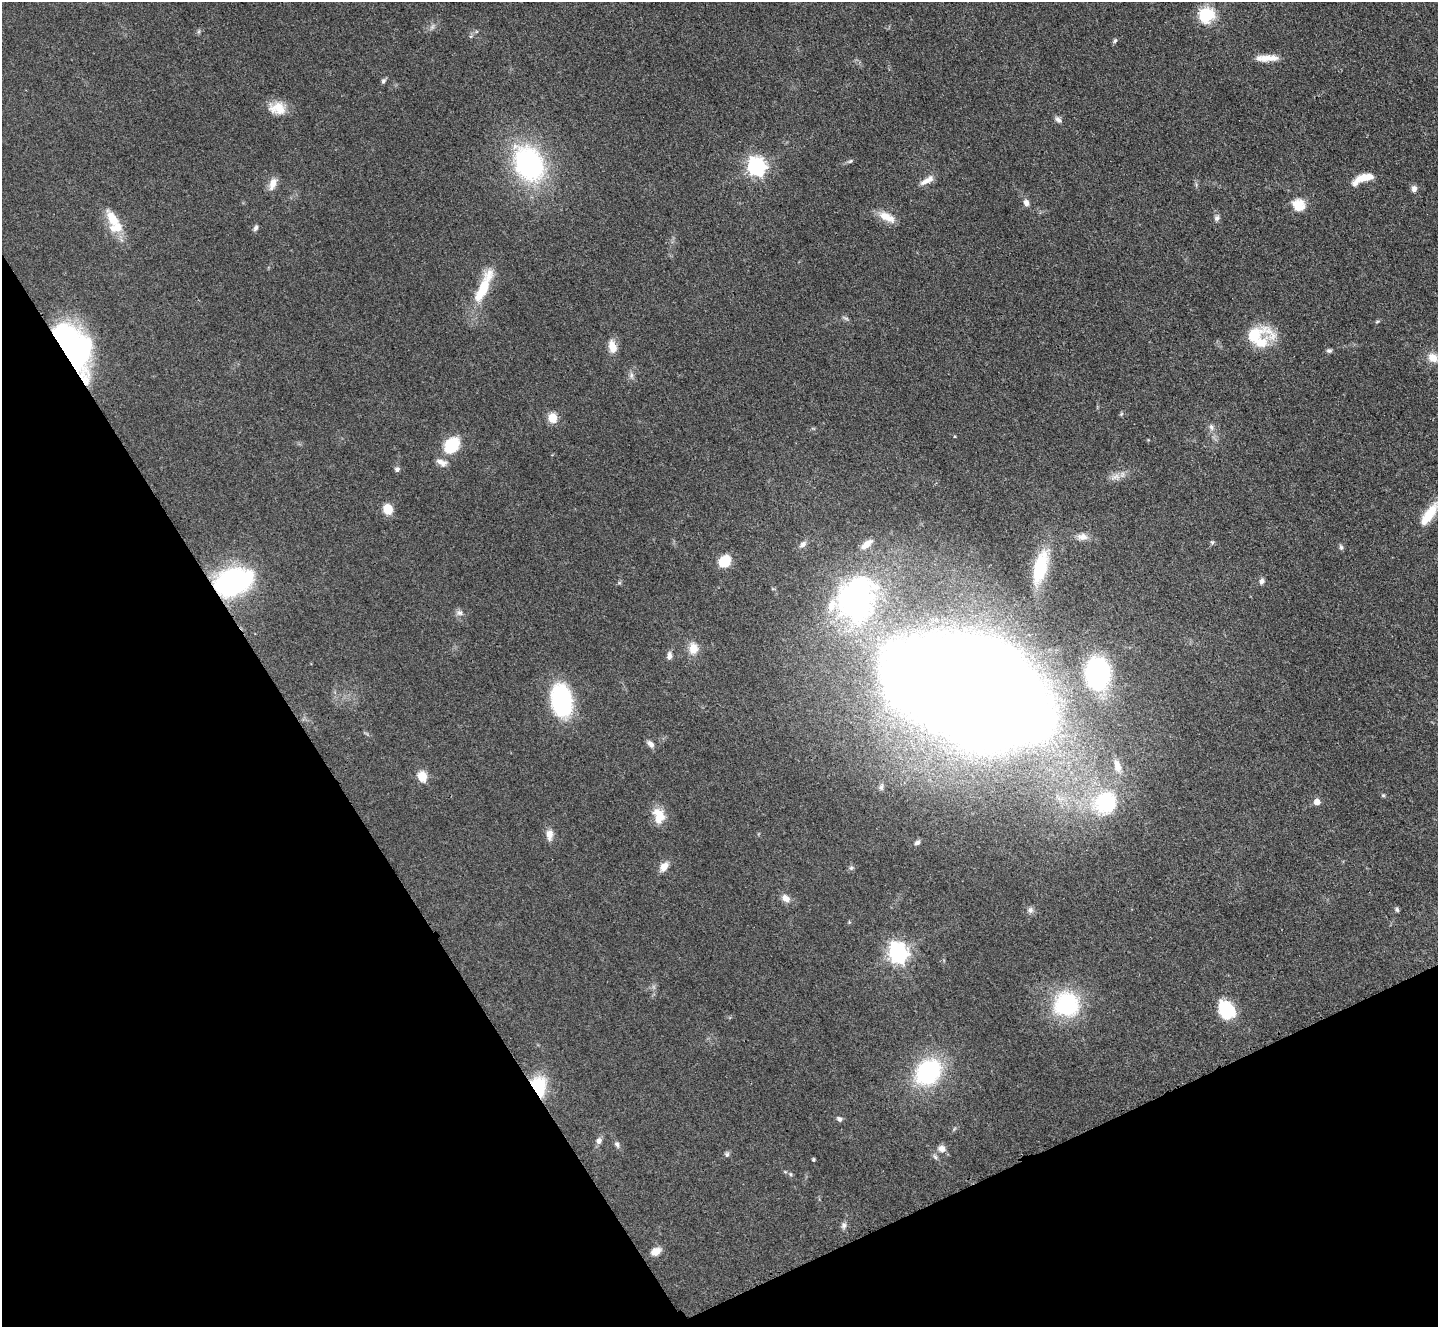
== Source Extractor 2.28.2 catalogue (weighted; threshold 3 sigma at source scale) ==
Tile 14 of 4 x 4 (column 2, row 4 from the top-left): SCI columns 1453-2888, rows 304-1628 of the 5779 x 5770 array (HDU 1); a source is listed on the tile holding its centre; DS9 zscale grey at full resolution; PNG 1440 x 1329 px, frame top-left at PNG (2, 2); no overlay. Shown black and unused: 27% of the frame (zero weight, under 3 of 4 exposures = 2% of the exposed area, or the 3 px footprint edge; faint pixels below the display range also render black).
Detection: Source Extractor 2.28.2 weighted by HDU 2 'WHT'; one run over the whole footprint, this tile lists its part. Background 0.0466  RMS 0.0057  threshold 0.0255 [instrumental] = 3 sigma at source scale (4.5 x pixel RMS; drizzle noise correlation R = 1.50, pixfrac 1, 0.05/0.05 arcsec/px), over >= 5 px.
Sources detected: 89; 1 inside a brighter object's white glare — not listed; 5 inside a brighter listed object's ellipse — not listed separately; the other 83 listed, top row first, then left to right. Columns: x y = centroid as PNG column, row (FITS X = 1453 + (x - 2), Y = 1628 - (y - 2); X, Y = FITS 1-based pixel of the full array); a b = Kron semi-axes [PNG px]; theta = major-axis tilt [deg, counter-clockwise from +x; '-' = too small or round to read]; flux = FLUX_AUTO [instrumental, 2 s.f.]
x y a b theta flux
1206 15 17 16 - 21
199 31 7 4 72 0.85
1115 41 7 5 66 1
1267 58 28 7 1 7.6
383 81 7 5 58 1.3
277 108 21 15 -8 10
1058 120 10 6 -44 2
850 161 9 5 25 1.2
529 164 29 21 -64 110
756 166 8 7 - 230
1363 178 22 7 21 12
925 181 16 8 32 4.1
273 184 17 8 73 5.2
1414 189 8 7 - 2.3
1026 203 8 6 -67 2.7
1298 205 15 14 - 10
887 217 23 10 -29 7.7
112 218 28 14 -57 12
1217 218 8 7 - 1.8
255 228 9 5 62 1.4
483 287 41 10 66 25
846 318 10 4 -23 1.1
1377 321 6 4 3 0.69
1254 336 40 17 14 24
612 346 15 9 -76 6.8
73 347 54 26 -61 140
1329 351 7 5 -1 1.3
1433 358 14 11 -32 6.5
631 375 8 6 89 1.9
553 418 5 5 - 26
1211 427 9 6 -71 2.1
452 445 16 12 50 25
442 462 15 8 -23 3.6
397 469 6 6 - 1.7
1116 477 15 8 13 4.2
388 509 10 8 -80 9
1429 514 36 11 55 15
1082 537 14 9 -2 4.1
1212 542 7 6 - 0.95
803 544 11 7 42 2.5
866 544 17 8 40 5.2
1341 547 8 5 -75 1.2
724 561 10 8 44 18
1040 567 40 14 76 27
1262 581 9 7 68 1.9
232 583 27 17 20 150
855 604 56 47 -33 130
459 613 10 8 -3 2.3
693 648 15 11 -88 7.2
669 656 11 6 79 2.4
1097 674 29 21 82 73
967 691 114 64 -21 2500
561 700 22 14 -81 87
650 744 10 6 -44 2.6
1117 766 22 10 -74 6.8
422 776 6 5 - 30
881 787 9 5 69 1.3
1383 795 5 5 - 0.75
1317 802 6 6 - 3.8
1105 803 40 35 31 58
660 815 22 11 -45 9.7
549 835 14 9 -89 4.4
917 843 8 6 25 1.6
664 867 13 8 50 5.1
851 868 6 6 - 1.2
785 898 11 8 -37 4.1
1030 910 8 8 - 2.1
1397 910 6 5 - 1
898 953 8 7 - 300
1067 1004 26 25 - 53
1227 1010 20 16 -53 25
928 1072 19 15 45 84
539 1086 23 15 -84 28
839 1119 7 6 - 1.6
599 1141 8 7 - 2.6
617 1144 8 5 -68 1.7
942 1149 11 9 -18 3.7
727 1154 7 6 - 1.2
935 1157 8 5 -54 1.4
813 1160 3 3 - 0.74
790 1174 5 5 - 0.83
844 1226 10 7 83 1.9
656 1251 10 8 23 5.5
Overlapping masked pixels (flux is a lower limit): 3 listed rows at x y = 73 347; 232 583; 539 1086
Isophote crosses this tile's border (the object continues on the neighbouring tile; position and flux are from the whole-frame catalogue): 1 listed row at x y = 1429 514